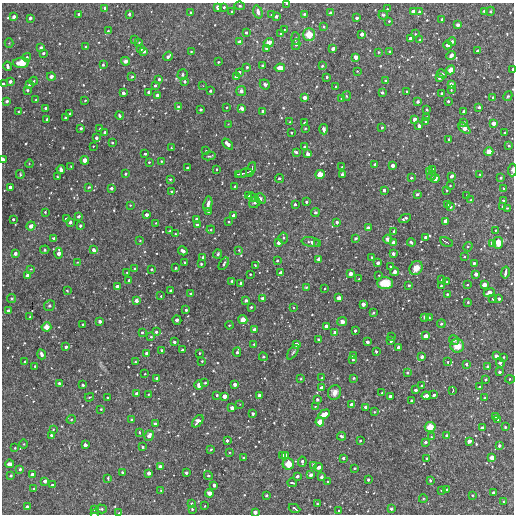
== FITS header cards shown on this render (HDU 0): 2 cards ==
NAXIS1  =                  512
NAXIS2  =                  512

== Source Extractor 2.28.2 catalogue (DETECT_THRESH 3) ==
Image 512 x 512 px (HDU 0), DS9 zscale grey, 1 PNG px = 1 image px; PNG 516 x 516 px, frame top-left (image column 1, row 512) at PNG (2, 3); each listed source drawn as its Kron ellipse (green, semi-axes under 4 px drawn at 4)
Background 3170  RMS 150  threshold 454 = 3 sigma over >= 5 px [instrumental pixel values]
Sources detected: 559; of the 559, the 500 brightest by FLUX_AUTO listed and drawn (59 fainter detections omitted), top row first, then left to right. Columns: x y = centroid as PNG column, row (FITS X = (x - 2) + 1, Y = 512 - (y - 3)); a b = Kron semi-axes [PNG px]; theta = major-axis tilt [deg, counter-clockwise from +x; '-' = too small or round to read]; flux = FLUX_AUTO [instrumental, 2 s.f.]
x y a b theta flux
287 4 3 2 - 17000
240 6 5 4 - 15000
218 7 4 3 - 66000
224 7 3 3 - 21000
105 8 3 3 - 34000
387 9 3 3 - 13000
413 11 4 3 - 46000
485 11 4 3 - 30000
490 11 4 4 - 12000
231 12 4 3 - 11000
258 12 7 4 -73 54000
419 12 4 3 - 26000
191 13 3 3 - 14000
330 13 3 3 - 21000
79 14 3 3 - 37000
129 14 3 3 - 24000
304 14 3 3 - 17000
271 15 3 3 - 10000
383 15 4 4 - 14000
276 16 3 3 - 34000
14 17 3 3 - 41000
30 18 3 3 - 32000
357 18 3 3 - 38000
442 19 3 3 - 22000
389 21 3 3 - 14000
458 25 3 3 - 31000
324 27 3 3 - 14000
284 30 2 2 - 8700
108 31 4 4 - 13000
246 33 3 3 - 18000
281 34 4 3 - 13000
309 34 6 6 - 210000
362 34 3 3 - 47000
415 34 4 3 - 12000
410 38 3 3 - 47000
134 39 3 3 - 12000
296 39 6 3 -87 10000
420 40 3 3 - 14000
452 41 4 4 - 23000
240 42 4 4 - 35000
9 43 4 4 - 9900
139 43 3 3 - 12000
269 43 5 4 - 65000
296 44 5 3 - 21000
447 45 4 3 - 51000
86 47 3 3 - 10000
41 48 3 3 - 30000
267 48 4 3 - 40000
141 49 3 3 - 32000
333 49 3 3 - 50000
144 51 3 3 - 23000
390 51 3 3 - 12000
477 51 3 3 - 38000
191 52 2 2 - 9400
378 52 3 2 - 8500
43 53 3 3 - 24000
451 55 5 4 - 39000
168 56 5 3 - 35000
27 57 4 4 - 25000
356 57 4 4 - 73000
125 61 4 4 - 41000
218 62 3 2 - 11000
21 63 8 5 2 230000
103 65 3 3 - 18000
262 65 3 2 - 13000
7 66 5 3 - 34000
322 66 3 3 - 14000
247 67 3 3 - 21000
280 68 5 4 - 130000
513 69 3 2 - 32000
451 70 4 4 - 120000
357 71 3 3 - 8600
239 72 3 3 - 26000
442 74 5 4 - 20000
182 75 5 5 - 14000
51 77 4 3 - 56000
132 77 3 3 - 21000
236 77 3 3 - 30000
327 77 3 3 - 15000
439 78 4 3 - 15000
159 79 3 3 - 20000
34 81 4 4 - 9400
185 81 4 4 - 29000
385 81 4 3 - 13000
10 82 3 3 - 40000
3 84 3 3 - 15000
265 84 5 5 - 22000
451 84 4 4 - 34000
29 85 3 3 - 11000
155 86 3 3 - 22000
203 86 3 2 - 8900
336 86 3 2 - 11000
27 90 3 3 - 18000
451 90 3 3 - 11000
210 91 3 3 - 18000
241 91 5 5 - 38000
407 91 3 3 - 15000
149 92 3 3 - 39000
382 92 3 3 - 24000
123 93 3 3 - 40000
442 94 3 3 - 46000
157 95 4 3 - 55000
346 96 5 3 - 10000
508 96 5 4 - 12000
304 97 4 4 - 63000
493 97 3 2 - 10000
36 99 3 2 - 13000
341 99 3 3 - 16000
85 100 3 2 - 11000
7 101 3 3 - 30000
418 101 3 3 - 36000
448 101 3 3 - 19000
178 107 4 3 - 28000
227 107 3 2 - 9500
479 107 3 3 - 26000
46 108 4 3 - 29000
242 108 4 4 - 36000
427 109 3 2 - 17000
201 110 3 3 - 26000
263 111 3 3 - 30000
463 111 3 3 - 15000
18 112 3 3 - 13000
70 114 3 3 - 32000
119 115 4 3 - 20000
427 117 4 3 - 14000
65 118 3 3 - 12000
47 119 3 3 - 11000
414 119 3 3 - 51000
290 122 3 3 - 9700
426 122 3 3 - 28000
305 123 3 3 - 23000
464 123 3 3 - 24000
494 123 4 3 - 70000
228 124 3 2 - 8400
419 126 3 3 - 53000
382 127 3 2 - 15000
81 128 3 3 - 26000
305 128 3 3 - 11000
464 128 7 4 -41 96000
100 129 3 2 - 11000
324 129 5 3 - 42000
105 132 3 3 - 32000
291 133 3 2 - 16000
505 133 3 3 - 32000
96 138 3 3 - 36000
448 139 3 3 - 18000
112 143 3 2 - 9700
228 144 6 3 -44 71000
93 146 3 2 - 8400
508 146 4 3 - 13000
305 147 3 3 - 24000
171 148 2 2 - 8600
206 151 3 3 - 12000
296 152 4 3 - 30000
489 152 4 4 - 120000
145 154 3 3 - 23000
308 154 4 3 - 47000
209 156 6 3 11 15000
3 160 4 3 - 61000
85 160 4 4 - 95000
161 161 2 2 - 9700
149 162 3 3 - 11000
29 164 4 3 - 8800
375 165 3 3 - 47000
393 165 4 3 - 59000
71 166 3 2 - 9800
342 167 3 2 - 8500
187 168 3 3 - 19000
61 169 4 3 - 36000
217 169 3 3 - 9600
251 169 8 2 68 19000
432 169 3 2 - 12000
512 170 6 2 86 46000
429 171 3 3 - 33000
244 173 8 2 15 19000
20 174 4 3 - 11000
126 174 3 3 - 24000
238 174 4 2 - 13000
320 174 5 4 - 140000
480 174 3 3 - 11000
342 175 3 3 - 35000
431 176 4 4 - 16000
451 176 3 3 - 39000
57 177 3 2 - 11000
411 178 3 3 - 15000
501 178 4 3 - 15000
170 179 4 4 - 14000
279 179 4 3 - 27000
435 179 4 4 - 71000
450 185 3 3 - 9000
235 186 3 3 - 23000
10 187 3 3 - 49000
89 187 3 3 - 14000
111 188 3 3 - 35000
503 189 3 3 - 12000
384 190 3 3 - 35000
447 190 3 3 - 9200
172 192 3 3 - 22000
417 194 4 3 - 21000
248 195 3 3 - 17000
467 196 3 2 - 12000
252 197 5 4 - 16000
260 199 6 5 - 26000
471 200 3 3 - 27000
503 200 3 3 - 16000
255 202 6 5 - 24000
306 202 3 3 - 26000
208 204 8 3 80 48000
295 204 3 3 - 31000
130 205 3 3 - 9500
447 205 3 3 - 14000
450 207 3 3 - 21000
503 207 3 3 - 20000
507 208 3 3 - 8700
208 211 3 3 - 28000
45 212 3 3 - 9400
315 212 4 4 - 31000
146 215 3 3 - 45000
78 216 3 3 - 34000
234 216 4 3 - 65000
405 218 6 3 24 28000
13 219 3 3 - 19000
66 219 4 3 - 22000
196 219 3 3 - 23000
446 221 4 4 - 65000
70 222 3 3 - 37000
228 222 3 2 - 11000
337 222 3 3 - 28000
156 223 3 2 - 9000
197 225 3 3 - 35000
31 226 4 4 - 71000
80 226 3 3 - 34000
368 228 4 3 - 44000
211 230 4 4 - 11000
496 230 3 3 - 13000
169 231 3 3 - 12000
394 231 4 3 - 22000
175 234 3 2 - 11000
426 237 4 3 - 39000
53 238 3 3 - 17000
283 238 5 4 - 18000
356 238 4 3 - 29000
387 239 4 4 - 32000
140 241 3 3 - 8900
311 242 9 5 -9 28000
393 242 4 3 - 63000
411 242 4 3 - 20000
446 242 7 3 -26 9900
279 243 3 3 - 48000
492 243 4 4 - 58000
498 243 6 5 - 170000
318 244 3 3 - 39000
468 247 5 4 - 13000
45 250 5 4 - 12000
94 250 4 3 - 50000
239 250 4 3 - 10000
183 251 5 3 - 60000
59 253 5 4 - 62000
15 254 4 3 - 42000
218 254 4 3 - 21000
393 254 3 3 - 23000
465 256 4 3 - 9200
203 257 3 3 - 25000
372 257 3 2 - 13000
319 259 4 3 - 67000
277 261 3 3 - 16000
77 262 3 2 - 8600
185 262 3 3 - 19000
378 263 3 3 - 29000
474 263 3 3 - 25000
201 264 3 3 - 20000
224 264 7 3 55 19000
255 265 3 2 - 8600
390 266 2 2 - 11000
135 268 4 4 - 15000
176 268 3 3 - 12000
416 268 7 6 - 120000
31 269 4 4 - 10000
152 269 3 2 - 13000
395 272 4 4 - 40000
127 273 3 2 - 8800
281 273 4 4 - 76000
505 273 6 3 78 23000
250 274 3 3 - 12000
351 274 4 3 - 69000
476 274 4 3 - 56000
28 275 4 4 - 76000
379 275 3 2 - 9600
359 279 3 3 - 13000
129 280 3 3 - 29000
442 280 3 2 - 12000
232 281 3 3 - 19000
447 282 3 3 - 12000
241 283 3 3 - 31000
385 283 8 6 -2 160000
409 285 3 3 - 9900
467 285 3 3 - 13000
484 285 4 4 - 93000
117 286 3 3 - 41000
441 286 3 3 - 13000
306 287 4 3 - 12000
324 289 2 2 - 9700
67 291 3 3 - 12000
170 291 3 3 - 28000
489 293 5 4 - 62000
191 294 3 3 - 22000
447 294 3 3 - 14000
161 296 3 2 - 9200
12 298 4 4 - 19000
263 298 4 3 - 27000
339 298 4 4 - 84000
493 299 3 2 - 12000
499 299 3 3 - 30000
136 300 4 3 - 59000
246 300 3 3 - 25000
468 302 3 3 - 20000
363 304 4 4 - 65000
49 306 5 5 - 20000
251 307 3 3 - 19000
293 308 3 3 - 9700
186 310 3 3 - 21000
8 311 3 3 - 50000
373 313 3 3 - 17000
30 317 3 3 - 22000
425 317 4 3 - 23000
429 318 4 3 - 11000
177 320 5 3 - 58000
243 320 4 4 - 110000
100 321 3 3 - 46000
342 322 5 4 - 36000
441 324 4 3 - 22000
83 325 3 2 - 14000
229 325 4 3 - 13000
326 326 4 3 - 54000
46 327 5 4 - 120000
254 329 3 3 - 34000
355 331 3 3 - 28000
142 332 3 3 - 16000
156 332 4 3 - 25000
335 332 3 3 - 32000
426 336 4 4 - 78000
151 337 3 3 - 16000
392 337 3 3 - 8400
318 339 3 3 - 14000
454 340 5 4 - 22000
391 341 3 3 - 28000
174 342 3 3 - 31000
367 342 3 3 - 40000
254 344 3 3 - 11000
296 344 4 4 - 60000
457 346 7 6 - 130000
66 347 3 3 - 32000
399 348 3 3 - 62000
162 350 3 3 - 23000
182 350 3 3 - 23000
237 352 4 3 - 30000
293 352 8 4 54 17000
376 352 3 3 - 23000
146 353 4 4 - 23000
199 353 3 2 - 10000
42 354 5 3 - 47000
353 356 3 3 - 30000
496 356 3 3 - 55000
263 357 4 3 - 11000
422 357 3 3 - 49000
504 357 3 2 - 12000
353 359 3 3 - 26000
202 361 3 3 - 11000
25 362 3 3 - 40000
135 362 3 3 - 13000
447 362 3 3 - 15000
500 363 5 3 - 47000
466 364 3 3 - 18000
35 366 3 3 - 17000
487 366 3 3 - 17000
499 372 3 3 - 25000
407 373 4 3 - 20000
145 374 3 2 - 9700
157 378 4 3 - 37000
322 378 4 3 - 15000
354 378 3 3 - 14000
301 379 3 3 - 19000
485 379 3 3 - 24000
510 379 5 2 - 14000
59 383 3 3 - 31000
205 383 3 2 - 12000
234 384 3 3 - 50000
83 385 3 3 - 22000
199 385 5 4 - 43000
422 386 3 3 - 16000
321 387 3 3 - 44000
479 387 3 3 - 12000
415 390 3 3 - 38000
453 391 4 3 - 13000
334 392 7 6 - 65000
136 393 3 3 - 40000
382 393 3 2 - 14000
148 394 3 3 - 9500
217 395 3 3 - 22000
259 395 3 3 - 48000
434 395 3 3 - 31000
224 396 4 4 - 80000
390 396 4 3 - 52000
426 396 4 3 - 62000
89 397 5 3 - 11000
107 397 3 2 - 11000
485 398 3 2 - 14000
317 399 3 3 - 20000
411 401 3 3 - 17000
240 404 3 3 - 8600
351 404 3 3 - 45000
315 407 4 4 - 9200
366 407 4 3 - 66000
232 408 4 4 - 68000
101 409 3 3 - 12000
374 412 3 3 - 8500
253 414 3 3 - 33000
324 414 6 4 31 140000
495 416 3 3 - 35000
71 419 5 4 - 14000
498 419 3 3 - 20000
132 420 3 3 - 27000
198 421 7 4 49 49000
320 422 5 4 - 120000
155 424 3 3 - 31000
430 427 5 5 - 160000
505 427 3 3 - 16000
482 428 4 3 - 65000
53 429 3 3 - 9000
139 432 3 3 - 15000
51 435 4 3 - 25000
446 435 3 3 - 18000
149 436 5 4 - 65000
341 436 4 4 - 22000
431 437 4 4 - 12000
227 441 3 3 - 27000
360 441 3 3 - 16000
469 441 4 3 - 68000
425 442 3 3 - 30000
23 444 5 3 - 8800
85 445 4 4 - 46000
499 445 3 3 - 26000
143 447 3 3 - 18000
15 448 3 3 - 11000
211 449 3 2 - 13000
229 452 3 3 - 11000
283 455 4 3 - 62000
286 455 4 3 - 59000
492 457 4 4 - 94000
243 458 3 3 - 19000
343 458 3 3 - 27000
427 458 3 2 - 14000
302 462 5 3 - 34000
10 464 4 3 - 56000
288 464 5 5 - 180000
314 465 4 3 - 32000
160 466 4 3 - 41000
319 467 4 3 - 40000
355 468 3 2 - 13000
20 469 3 3 - 21000
122 472 3 3 - 19000
149 473 4 3 - 55000
186 473 3 3 - 20000
11 475 3 3 - 23000
32 475 4 4 - 61000
208 475 4 4 - 18000
311 475 4 3 - 50000
297 476 4 3 - 31000
322 477 4 3 - 29000
108 478 3 3 - 10000
368 480 3 3 - 21000
430 480 3 3 - 21000
45 481 4 3 - 52000
328 481 3 2 - 11000
292 483 5 2 - 13000
52 485 3 3 - 26000
214 485 4 3 - 42000
34 489 3 3 - 29000
447 489 4 3 - 19000
441 490 3 3 - 12000
161 491 3 3 - 16000
209 493 4 4 - 51000
493 493 3 3 - 47000
266 495 3 3 - 25000
472 495 3 2 - 11000
423 499 4 3 - 8500
504 502 3 3 - 11000
191 504 3 3 - 26000
317 504 3 2 - 8900
205 506 2 2 - 8500
27 507 3 3 - 36000
294 508 6 3 -26 25000
94 509 3 3 - 20000
101 509 5 4 - 13000
192 509 3 3 - 11000
391 509 4 3 - 15000
339 511 3 3 - 17000
255 512 4 3 - 61000
94 513 3 2 - 39000
119 513 3 3 - 8900
At the frame edge (FLAGS 8, measured only in part): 9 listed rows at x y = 287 4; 513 69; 3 84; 3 160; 512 170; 510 379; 255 512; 94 513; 119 513
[59 fainter detections neither listed nor drawn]

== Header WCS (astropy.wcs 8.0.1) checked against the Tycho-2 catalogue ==
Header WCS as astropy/WCSLIB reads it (CRVAL/CRPIX/CD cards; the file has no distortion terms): RA---TAN/DEC--TAN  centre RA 16:21:47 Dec +57:46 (245.45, +57.76 deg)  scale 3.52 arcsec/px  FOV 30.0' x 30.0'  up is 0 deg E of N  parity normal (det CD < 0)
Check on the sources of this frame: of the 60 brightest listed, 8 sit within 5.3 arcsec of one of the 10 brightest Tycho-2 stars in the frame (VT <= 12.78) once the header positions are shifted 1.58 arcsec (1.01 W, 1.21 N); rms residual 2.08 arcsec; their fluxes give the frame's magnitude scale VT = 25.10 - 2.5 log10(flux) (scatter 0.21 mag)
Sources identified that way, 8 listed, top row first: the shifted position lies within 5.3 arcsec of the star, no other Tycho-2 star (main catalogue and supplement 1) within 10.6 arcsec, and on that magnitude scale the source's flux lands within +1.5 / -3 mag of the star's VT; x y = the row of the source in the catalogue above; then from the Tycho-2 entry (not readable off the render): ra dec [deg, ICRS J2000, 3 dp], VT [Tycho-2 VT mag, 2 dp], TYC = Tycho-2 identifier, HIP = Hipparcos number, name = IAU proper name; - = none
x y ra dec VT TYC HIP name
309 34 245.351 +57.980 11.52 3884-1731-1 - -
21 63 245.879 +57.951 11.45 3884-596-1 - -
451 70 245.089 +57.945 12.57 3884-1131-1 - -
320 174 245.331 +57.842 12.38 3884-821-1 - -
498 243 245.005 +57.775 12.60 3884-1085-1 - -
320 422 245.332 +57.600 12.57 3884-1302-1 - -
430 427 245.132 +57.595 11.34 3884-1442-1 - -
288 464 245.390 +57.559 11.82 3884-1385-1 - -